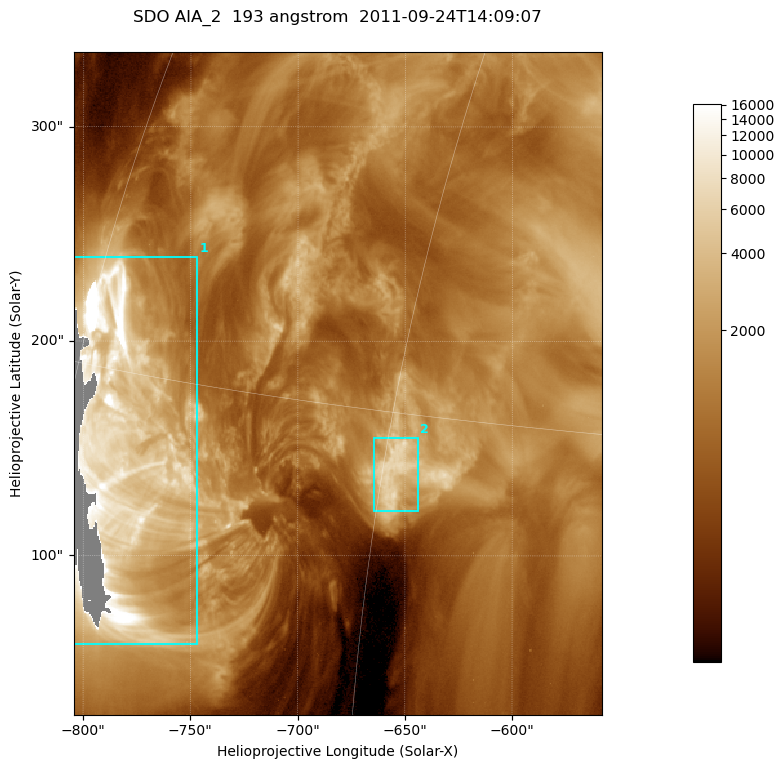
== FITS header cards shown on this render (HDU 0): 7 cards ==
TELESCOP= 'SDO     '           /
INSTRUME= 'AIA_2   '           /
WAVELNTH=                  193 /
WAVEUNIT= 'angstrom'           /
DATE-OBS= '2011-09-24T14:09:07.84' /
CTYPE1  = 'HPLN-TAN'           /
CTYPE2  = 'HPLT-TAN'           /

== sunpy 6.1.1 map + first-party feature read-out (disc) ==
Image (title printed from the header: SDO AIA_2  193 angstrom  2011-09-24T14:09:07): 410 x 514 px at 0.601 arcsec/px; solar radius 957 arcsec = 1592 px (partial field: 2.6% of the solar disc is inside the frame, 99% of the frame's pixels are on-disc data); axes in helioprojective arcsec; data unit not stated in the header (colour bar unlabelled)
Pointing: header CRPIX1/2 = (2043.81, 2047.21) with CRVAL1/2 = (0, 0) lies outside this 410 x 514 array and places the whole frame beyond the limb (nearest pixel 1.41 R_sun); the SolarSoft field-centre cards XCEN/YCEN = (-681.4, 180.3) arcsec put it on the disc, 1326 arcsec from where CRPIX/CRVAL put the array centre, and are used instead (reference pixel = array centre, CRVAL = XCEN/YCEN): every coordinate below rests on XCEN/YCEN
Orientation: roll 0.0565 deg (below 1 deg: not rotated)
Missing data: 1.3% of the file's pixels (1.3% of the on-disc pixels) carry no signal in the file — constant fill value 16383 (padding / dropout), within Tx -806..-786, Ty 66..222 arcsec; drawn neutral grey and excluded from every search
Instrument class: DISC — disc imager (sunpy class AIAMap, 193 A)
Bright regions (active regions / flare kernels): reference = the on-disc median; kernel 3 px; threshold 5 sigma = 3398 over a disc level ~1034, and >= 1.15x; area >= 210 px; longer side >= 5 px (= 3 arcsec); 2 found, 2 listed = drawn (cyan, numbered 1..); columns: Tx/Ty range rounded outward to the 2 arcsec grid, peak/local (2 s.f.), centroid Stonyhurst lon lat
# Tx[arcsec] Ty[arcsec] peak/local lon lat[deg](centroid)
1 -806..-746 58..240 16 -57 +13
2 -666..-644 120..156 7.1 -45 +13